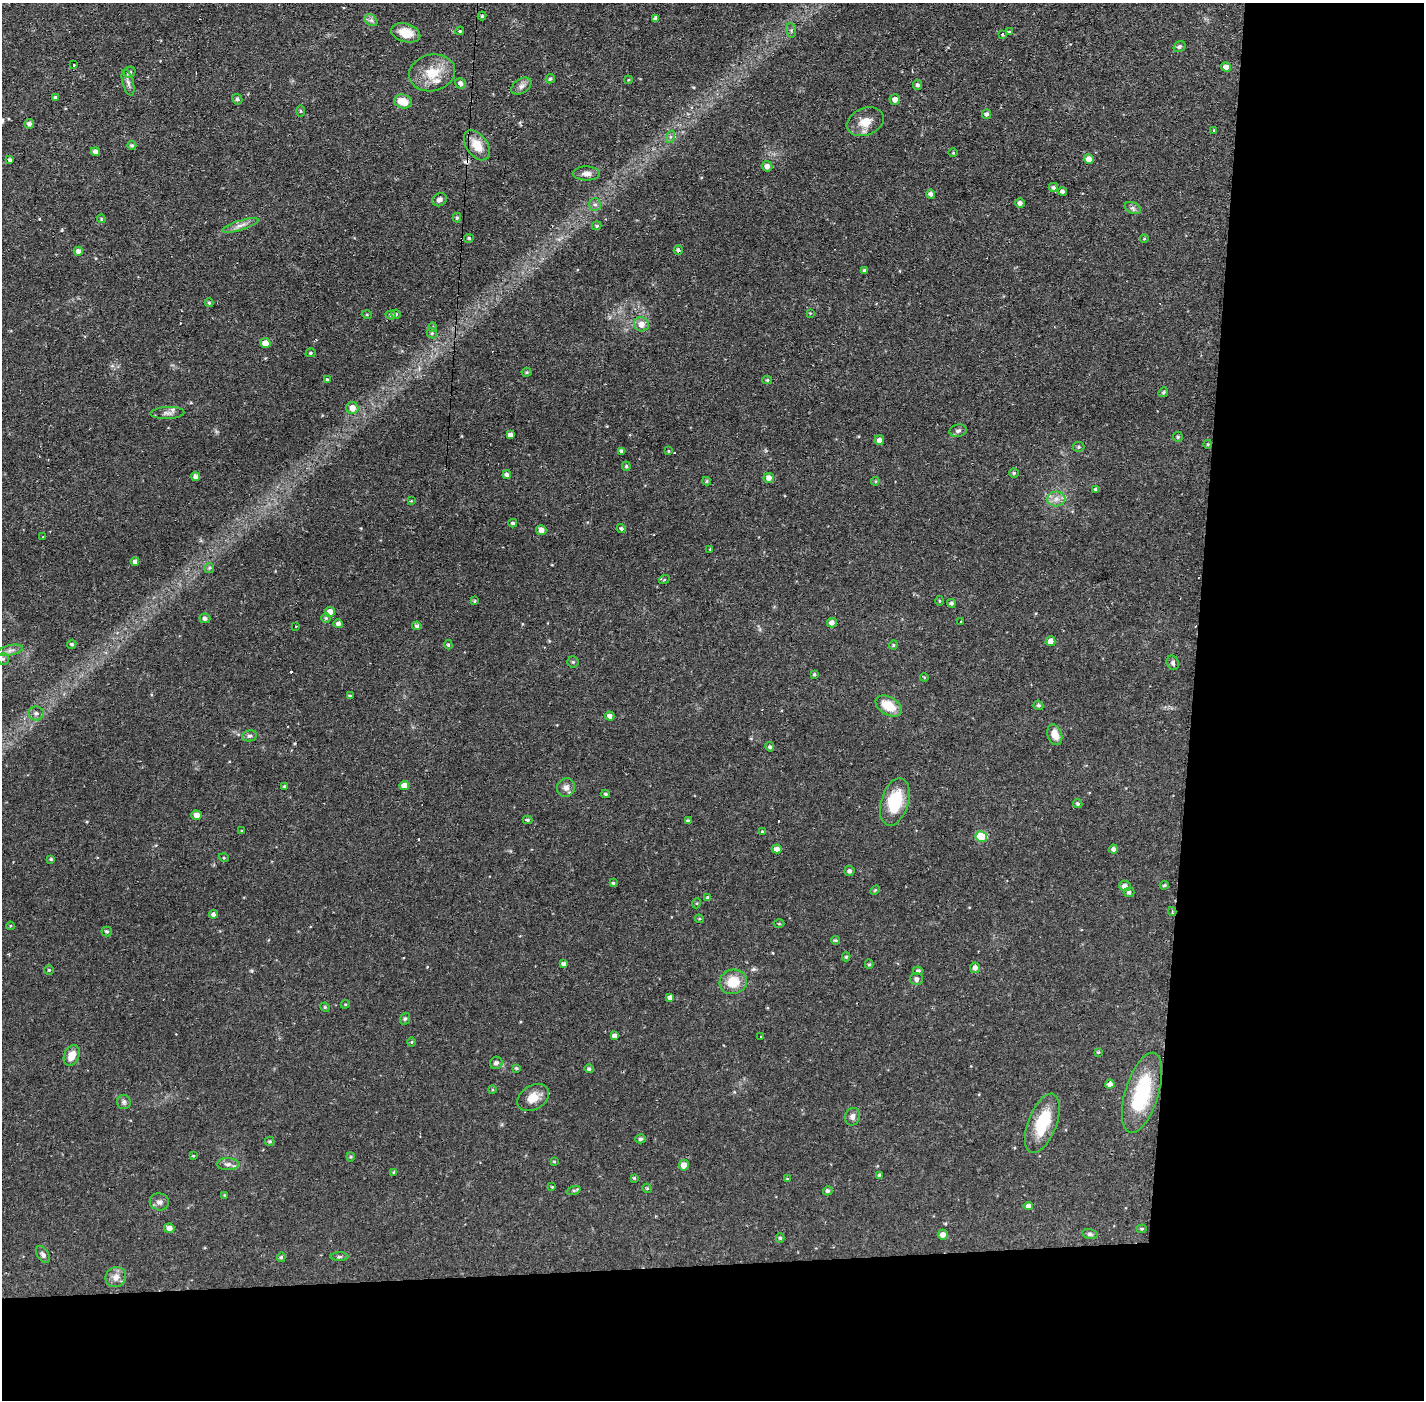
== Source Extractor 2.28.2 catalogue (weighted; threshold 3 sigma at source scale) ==
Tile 9 of 3 x 3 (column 3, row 3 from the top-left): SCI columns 2845-4266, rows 53-1450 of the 4266 x 4299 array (HDU 1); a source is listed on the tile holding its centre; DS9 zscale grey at full resolution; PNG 1426 x 1402 px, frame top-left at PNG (2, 3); each listed source drawn as its Kron ellipse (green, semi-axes under 4 px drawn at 4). Shown black and unused: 24% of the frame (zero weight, under 2 of 3 exposures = <1% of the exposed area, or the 3 px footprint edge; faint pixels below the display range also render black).
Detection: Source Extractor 2.28.2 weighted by HDU 2 'WHT'; one run over the whole footprint, this tile lists its part. Background 0.0697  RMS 0.0066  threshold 0.0298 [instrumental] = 3 sigma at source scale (4.5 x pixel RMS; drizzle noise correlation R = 1.50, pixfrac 1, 0.05/0.05 arcsec/px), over >= 5 px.
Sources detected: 217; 7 cosmic-ray / hot-pixel residue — neither listed nor drawn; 1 inside a brighter listed object's ellipse — not listed separately; the other 209 listed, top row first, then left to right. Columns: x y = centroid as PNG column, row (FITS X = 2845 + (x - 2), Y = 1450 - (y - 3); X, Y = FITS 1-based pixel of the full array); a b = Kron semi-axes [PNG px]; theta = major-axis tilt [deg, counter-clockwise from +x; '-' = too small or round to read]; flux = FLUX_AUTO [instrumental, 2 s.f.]
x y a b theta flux
482 16 4 4 - 0.8
655 19 4 4 - 1.8
371 20 7 5 -43 1.6
791 30 7 5 -79 1.2
460 31 4 3 - 0.85
1009 32 3 3 - 0.86
406 33 15 9 -16 11
1003 34 3 3 - 1.6
1179 47 6 5 - 1.5
74 65 3 2 - 0.98
1226 67 5 4 - 3.4
130 72 6 5 - 1.3
432 73 23 18 13 17
550 79 5 4 - 1.1
628 80 4 3 - 0.61
128 82 13 5 -74 2.6
461 83 6 5 - 2.6
918 85 5 4 - 1.6
521 86 11 7 34 2.8
55 97 4 4 - 1.2
237 99 5 5 - 1.3
895 99 5 5 - 3.8
403 101 9 7 -15 10
301 111 5 3 - 0.69
986 114 5 4 - 1.8
865 122 19 13 22 9.1
29 124 5 5 - 2
1214 130 3 2 - 0.78
670 137 6 4 72 1.2
132 145 4 4 - 1.1
477 145 17 10 -54 10
95 151 4 4 - 2.7
953 153 5 3 - 0.6
1089 159 5 5 - 4.4
10 160 4 4 - 1.8
767 166 5 5 - 2.9
586 173 13 7 -1 3.6
1053 187 5 4 - 1.3
1062 191 4 4 - 2
931 194 5 4 - 2
439 200 7 6 - 2.3
1020 203 4 4 - 2.4
595 205 6 6 - 1.7
1133 208 8 5 -25 1.7
457 218 5 4 - 0.92
101 219 4 3 - 0.76
240 225 19 4 17 3.6
597 226 5 4 - 1.1
469 238 5 4 - 1
1144 239 4 3 - 0.6
678 250 4 4 - 1.4
78 251 4 4 - 2.6
864 270 4 4 - 1.1
209 303 4 4 - 0.75
810 313 3 3 - 0.48
396 314 5 4 - 0.91
367 315 5 3 - 0.57
391 315 5 4 - 1
641 324 7 7 - 4.8
433 327 5 3 - 0.56
432 333 5 5 - 0.91
265 343 5 5 - 6.8
310 353 5 4 - 0.91
526 372 5 4 - 0.88
327 380 4 3 - 0.81
767 380 5 4 - 0.92
1163 392 5 4 - 0.82
352 408 6 6 - 5.6
167 413 17 6 2 2.9
958 431 9 6 10 1.7
510 435 4 4 - 2.9
1178 437 5 4 - 0.93
879 440 5 5 - 2.7
1208 444 4 3 - 0.59
1078 447 6 5 - 0.99
622 451 4 4 - 2
668 451 3 3 - 0.55
626 466 5 4 - 1.1
1014 473 4 4 - 0.94
507 475 4 4 - 1.7
196 477 4 4 - 3.3
769 478 5 5 - 3.5
707 481 4 4 - 0.8
875 481 4 4 - 0.72
1096 490 4 3 - 1.3
1056 499 9 7 2 3.8
411 501 3 3 - 0.47
513 523 4 3 - 1
621 528 4 4 - 1.3
541 530 5 5 - 3.7
43 537 2 2 - 0.6
710 549 3 3 - 0.51
135 561 4 4 - 2
209 568 5 4 - 0.96
664 580 5 3 - 0.66
475 601 4 4 - 0.76
939 601 5 3 - 0.64
951 603 4 4 - 1.3
330 612 5 5 - 5.6
205 618 5 5 - 1.9
326 618 5 5 - 0.89
961 621 3 2 - 0.84
832 623 5 4 - 2.9
338 624 5 4 - 2.1
296 626 2 2 - 0.71
417 626 4 4 - 1.4
1050 641 5 5 - 4.9
72 644 5 4 - 1.2
448 645 5 4 - 0.85
893 645 4 4 - 0.73
10 650 13 5 12 3
3 659 6 6 - 1.5
573 662 5 5 - 1
1173 663 7 6 - 1.6
814 674 3 3 - 0.76
924 677 4 3 - 0.57
350 696 4 3 - 1.1
1038 705 5 4 - 1.1
889 706 14 9 -31 14
36 713 7 7 - 2.4
610 716 5 4 - 3.1
1055 735 11 7 -71 7
249 736 7 5 13 1.6
770 747 5 4 - 1.3
284 786 3 3 - 0.71
404 786 5 4 - 6.8
566 788 9 8 - 3.8
606 794 4 3 - 0.98
895 802 24 13 73 30
1078 804 5 4 - 1.3
196 815 5 4 - 4.7
527 820 5 4 - 1.1
688 821 4 4 - 1.4
241 831 4 2 - 0.46
763 831 3 3 - 1.3
981 837 6 5 - 31
777 849 5 4 - 4
1113 849 4 4 - 1.7
224 858 5 3 - 0.57
51 859 3 3 - 0.88
849 871 5 5 - 1.5
613 883 4 4 - 0.88
1164 885 5 3 - 0.84
1125 886 6 5 - 3.2
875 890 6 3 44 0.66
1129 892 5 4 - 1.4
708 898 4 4 - 1.5
697 903 5 3 - 0.59
1172 911 4 3 - 1.2
214 914 4 4 - 2
699 919 4 4 - 0.76
779 924 5 3 - 0.66
10 926 4 3 - 0.55
107 932 5 5 - 1.2
835 940 4 3 - 0.96
846 957 4 3 - 0.91
564 964 4 4 - 2
869 964 4 4 - 0.88
975 968 5 5 - 2.7
49 970 4 4 - 0.75
918 971 5 4 - 1.5
917 979 6 6 - 2.4
733 982 14 12 13 13
670 997 4 4 - 2
345 1004 4 4 - 0.65
325 1007 5 4 - 0.73
405 1019 6 5 - 1.1
614 1036 4 4 - 2.4
761 1037 3 2 - 0.81
412 1042 5 3 - 0.56
1098 1052 4 3 - 0.61
72 1055 11 7 66 6.9
496 1063 6 6 - 2.1
516 1068 4 3 - 0.89
589 1069 5 4 - 1.3
1110 1084 4 4 - 3.1
492 1090 4 3 - 0.59
1142 1093 41 16 73 43
533 1098 17 12 32 8.5
124 1102 7 7 - 1.7
852 1117 9 7 70 3.1
1042 1123 31 14 69 27
641 1139 5 4 - 1.3
270 1141 5 4 - 0.89
193 1156 4 3 - 0.63
351 1157 4 4 - 0.73
554 1161 4 3 - 0.59
228 1164 11 6 -1 2.5
684 1165 5 5 - 5.7
394 1172 4 3 - 0.68
880 1175 4 4 - 1.4
634 1178 3 3 - 0.73
787 1179 4 2 - 0.43
552 1187 3 3 - 0.56
647 1188 5 4 - 0.9
574 1190 7 4 18 1
828 1191 5 4 - 1.5
224 1195 4 3 - 0.63
159 1202 9 8 - 2.8
1028 1206 4 4 - 2.4
169 1228 5 4 - 4
1142 1229 5 4 - 0.85
1090 1234 8 5 -15 1.4
943 1235 5 5 - 3.8
780 1238 5 4 - 0.98
43 1255 9 5 -57 1.9
281 1257 5 4 - 1.2
339 1257 9 4 1 1.2
116 1277 10 9 - 5